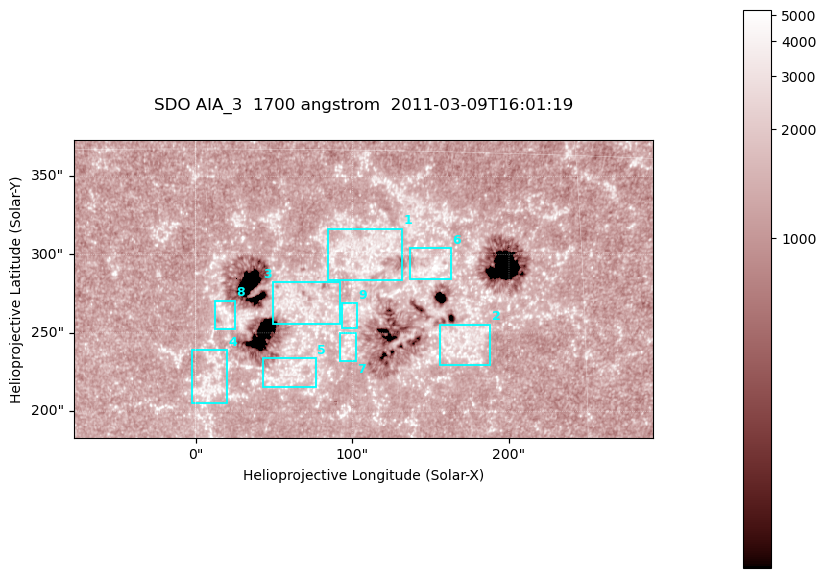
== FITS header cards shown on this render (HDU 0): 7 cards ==
TELESCOP= 'SDO     '           /
INSTRUME= 'AIA_3   '           /
WAVELNTH=                 1700 /
WAVEUNIT= 'angstrom'           /
DATE-OBS= '2011-03-09T16:01:19.711' /
CTYPE1  = 'HPLN-TAN'           /
CTYPE2  = 'HPLT-TAN'           /

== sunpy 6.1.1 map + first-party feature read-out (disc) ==
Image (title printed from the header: SDO AIA_3  1700 angstrom  2011-03-09T16:01:19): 603 x 310 px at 0.613 arcsec/px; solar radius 967 arcsec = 1577 px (partial field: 2.4% of the solar disc is inside the frame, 100% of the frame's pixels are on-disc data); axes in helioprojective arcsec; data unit not stated in the header (colour bar unlabelled)
Pointing: header CRPIX1/2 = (2053.97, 2042.58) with CRVAL1/2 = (0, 0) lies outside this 603 x 310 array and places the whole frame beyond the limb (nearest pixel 1.43 R_sun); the SolarSoft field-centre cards XCEN/YCEN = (106.9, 278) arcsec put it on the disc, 1858 arcsec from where CRPIX/CRVAL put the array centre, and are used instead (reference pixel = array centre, CRVAL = XCEN/YCEN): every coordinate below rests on XCEN/YCEN
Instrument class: DISC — disc imager (sunpy class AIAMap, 1700 A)
Bright regions (active regions / flare kernels): reference = the on-disc median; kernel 5 px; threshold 5 sigma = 1554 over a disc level ~1272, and >= 1.15x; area >= 186 px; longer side >= 4 px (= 2.5 arcsec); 9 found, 9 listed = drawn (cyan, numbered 1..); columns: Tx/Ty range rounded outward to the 2 arcsec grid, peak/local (2 s.f.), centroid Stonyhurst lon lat
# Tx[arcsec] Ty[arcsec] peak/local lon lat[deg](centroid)
1 84..132 282..318 3.5 +7 +11
2 154..188 228..256 3.3 +10 +7
3 48..92 256..282 3.2 +4 +9
4 -4..20 204..240 3.1 +1 +6
5 42..78 214..234 3.3 +4 +6
6 136..164 284..306 6.7 +9 +10
7 92..104 232..250 3.6 +6 +7
8 12..26 252..272 3.7 +1 +8
9 92..104 252..270 3.2 +6 +8